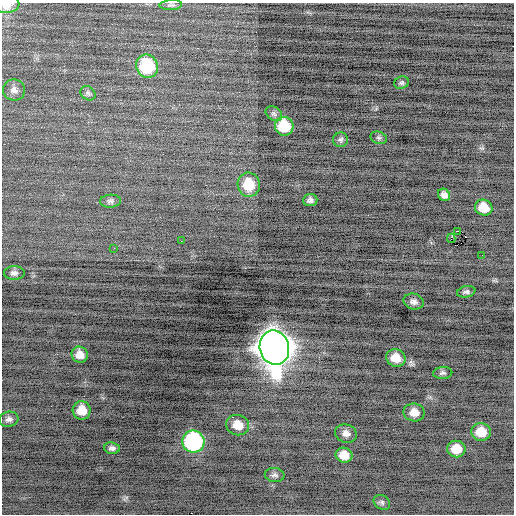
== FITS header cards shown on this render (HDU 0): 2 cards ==
NAXIS1  =                  512 / Axis length
NAXIS2  =                  512 / Axis length

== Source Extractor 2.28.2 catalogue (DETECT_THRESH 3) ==
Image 512 x 512 px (HDU 0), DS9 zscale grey, 1 PNG px = 1 image px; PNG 516 x 516 px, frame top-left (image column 1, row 512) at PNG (2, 3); each listed source drawn as its Kron ellipse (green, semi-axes under 4 px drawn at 4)
Background -0.509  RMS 0.77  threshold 2.3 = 3 sigma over >= 5 px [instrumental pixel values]
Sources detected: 39; all 39 listed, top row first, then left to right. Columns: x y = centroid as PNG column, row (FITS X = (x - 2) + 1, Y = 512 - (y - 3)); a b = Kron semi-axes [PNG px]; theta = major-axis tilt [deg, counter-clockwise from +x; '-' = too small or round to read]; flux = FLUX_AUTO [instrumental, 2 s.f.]
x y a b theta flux
7 5 12 8 5 540
171 5 11 5 3 130
147 66 12 11 - 3100
401 83 7 6 - 120
14 90 11 10 - 270
88 93 8 6 -38 130
274 114 9 6 -37 130
284 126 9 9 - 1900
379 138 8 6 -19 110
341 140 7 7 - 150
249 185 12 11 - 1400
444 195 7 5 -47 240
310 200 7 6 - 200
110 201 10 6 3 150
484 208 9 8 - 890
458 231 3 2 - 440
451 238 4 3 - 630
181 241 2 2 - 58
114 248 2 2 - 93
482 255 2 2 - 20
14 273 10 7 0 200
466 292 9 5 11 130
414 301 10 8 -15 230
274 348 17 14 -77 100000
80 355 8 7 - 460
396 358 10 8 -20 710
443 373 9 6 5 130
82 410 9 9 - 760
414 412 10 9 - 530
9 419 10 7 12 200
238 425 11 10 - 850
481 432 10 9 - 1000
346 433 11 9 -19 320
193 442 11 11 - 7800
112 448 8 5 -5 180
456 449 9 8 - 910
344 455 8 7 - 680
275 475 10 7 -7 170
382 502 8 7 - 140
At the frame edge (FLAGS 8, measured only in part): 1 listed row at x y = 7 5